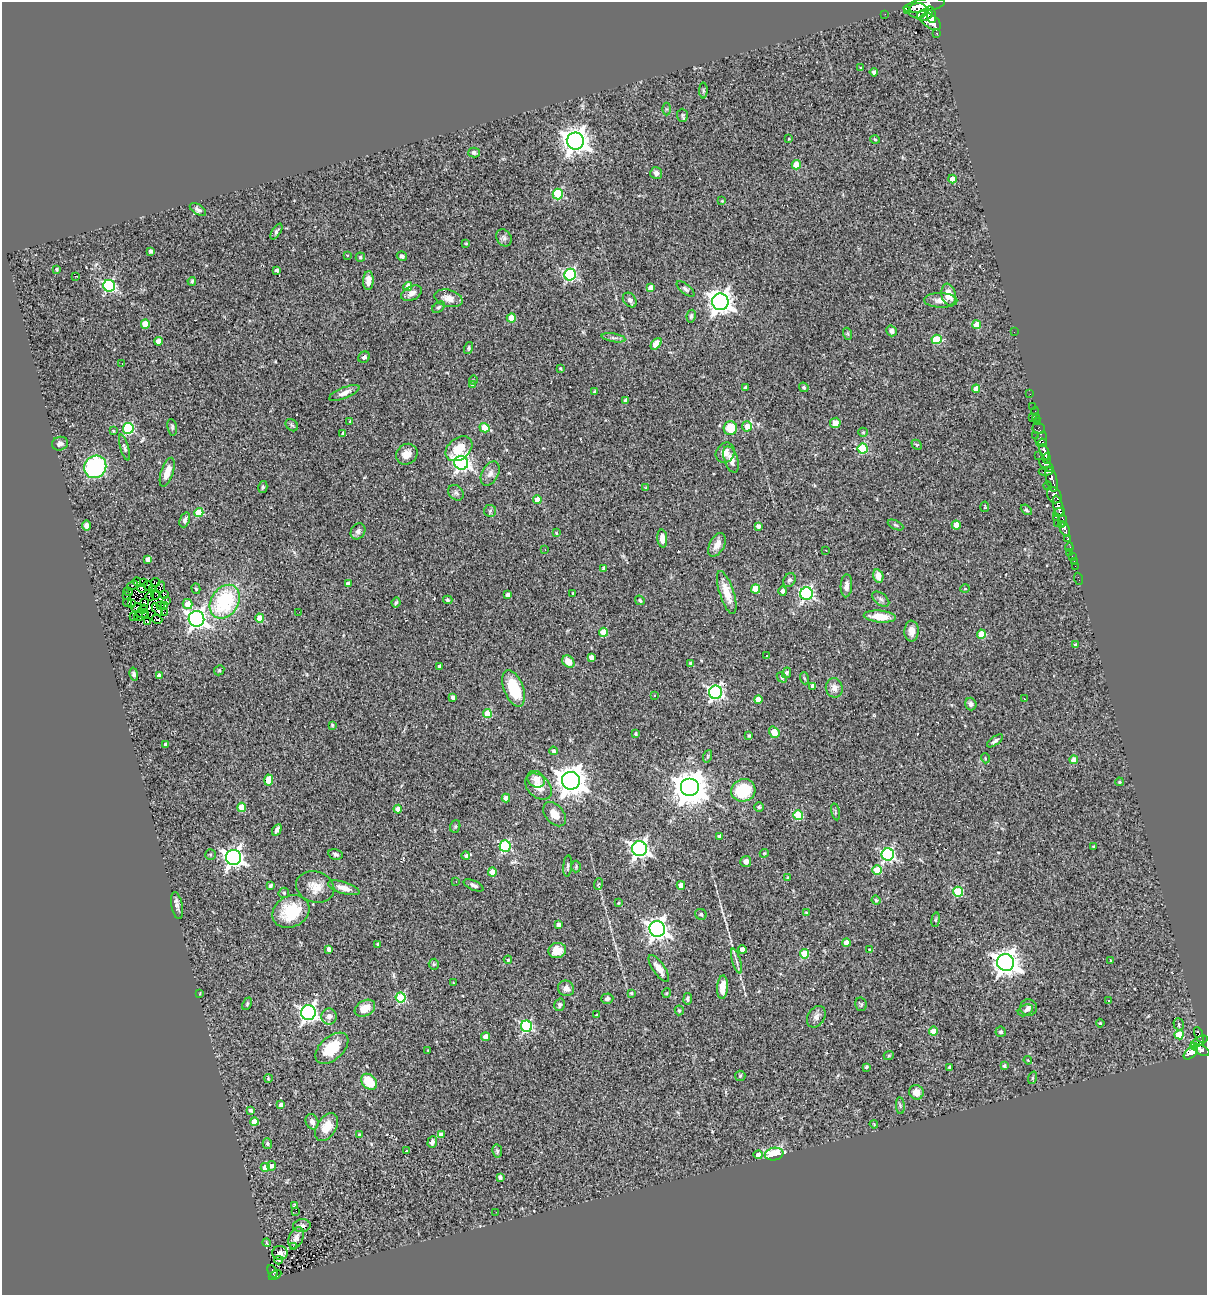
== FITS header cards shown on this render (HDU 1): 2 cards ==
NAXIS1  =                 1205
NAXIS2  =                 1293

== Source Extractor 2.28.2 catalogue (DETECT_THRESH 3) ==
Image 1205 x 1293 px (HDU 1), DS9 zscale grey, 1 PNG px = 1 image px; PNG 1209 x 1297 px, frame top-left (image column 1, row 1293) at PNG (2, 2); each listed source drawn as its Kron ellipse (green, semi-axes under 4 px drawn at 4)
Background 0.629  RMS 0.076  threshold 0.227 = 3 sigma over >= 5 px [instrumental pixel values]
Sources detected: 372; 3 with non-positive FLUX_AUTO (blend fragments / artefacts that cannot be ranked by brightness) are neither listed nor drawn; the other 369 listed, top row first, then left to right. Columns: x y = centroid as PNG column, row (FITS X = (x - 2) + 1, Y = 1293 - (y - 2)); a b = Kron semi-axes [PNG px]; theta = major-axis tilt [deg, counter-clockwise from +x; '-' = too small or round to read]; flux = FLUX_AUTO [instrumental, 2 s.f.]
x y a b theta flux
924 5 20 6 9 1600
908 11 3 2 - 140
918 11 9 7 0 850
885 14 2 2 - 6.1
925 15 8 5 19 930
931 15 8 5 -78 630
931 22 11 6 -33 1300
937 33 3 3 - 45
861 68 4 2 - 4.2
874 72 4 4 - 12
703 90 8 4 -89 8.1
666 109 6 4 90 7.1
682 115 6 5 - 9.3
789 139 3 2 - 5
875 139 5 3 - 4.3
575 141 8 8 - 5200
474 153 6 5 - 10
796 165 4 4 - 75
656 173 6 6 - 21
952 179 4 4 - 40
558 194 5 5 - 340
722 201 4 4 - 4.1
198 210 9 5 -31 15
276 232 9 4 57 13
504 238 9 7 -59 17
466 244 4 3 - 4.2
150 251 4 3 - 14
347 255 4 3 - 4.3
402 256 5 4 - 12
360 257 4 4 - 10
57 269 4 3 - 5.9
277 270 4 3 - 15
570 275 6 5 - 750
75 276 3 2 - 24
192 281 4 3 - 7.2
368 281 9 5 87 40
109 286 6 6 - 670
408 287 4 4 - 77
650 287 4 4 - 29
686 289 11 5 -38 13
412 293 11 7 27 23
949 295 11 7 -79 58
449 298 14 8 -16 47
630 300 8 6 -50 18
941 300 16 7 -2 38
720 302 8 8 - 3900
438 307 7 5 40 9
691 316 6 4 80 10
511 318 4 4 - 120
145 324 4 4 - 78
977 325 4 4 - 100
892 331 5 5 - 17
1014 332 2 2 - 15
848 334 6 4 -72 6.5
614 338 12 3 -10 15
937 339 5 4 - 200
158 341 4 4 - 39
656 344 7 4 49 95
469 348 6 4 76 7.8
364 357 6 5 - 15
122 363 2 2 - 2.8
560 368 3 2 - 4.1
473 380 5 3 - 5.2
472 385 4 4 - 6.6
804 387 5 4 - 7.2
745 388 3 3 - 13
976 389 4 4 - 40
595 392 3 3 - 7.6
344 393 16 5 22 31
1030 394 2 2 - 10
626 401 4 4 - 24
1033 406 3 2 - 4.5
1035 411 4 2 - 6.7
1032 417 3 2 - 33
1036 418 4 3 - 12
350 421 4 4 - 4.5
1037 422 2 2 - 7
835 423 5 5 - 42
292 425 7 5 -43 9.6
747 426 5 5 - 48
172 427 8 4 -80 9.5
128 428 5 5 - 460
485 428 5 4 - 130
730 428 7 7 - 100
1038 428 6 5 - 44
113 431 3 3 - 5
863 432 5 5 - 6.2
343 433 3 3 - 6.8
1036 435 2 2 - 6.1
1041 439 8 5 72 330
1042 443 4 3 - 290
60 444 8 6 14 16
917 445 6 4 -43 6.4
124 448 13 4 -74 13
459 449 15 10 38 130
863 449 5 5 - 270
1044 452 8 4 -69 450
725 453 10 9 - 36
407 454 11 10 - 46
1039 456 3 2 - 4.3
1047 459 5 3 - 200
731 460 14 6 -71 39
461 463 7 7 - 1400
1046 465 9 4 -39 190
95 467 11 10 - 550
1046 471 7 4 5 210
167 472 15 6 72 50
490 474 13 8 60 31
1052 479 13 5 -77 350
1048 486 4 3 - 80
263 487 6 4 76 8.1
646 488 4 3 - 8.7
456 493 8 6 -44 15
1054 495 8 6 -57 540
537 499 4 4 - 65
1058 506 11 5 -76 750
985 507 5 2 - 3.8
1026 510 6 4 -40 7.6
490 511 6 6 - 8.6
1059 512 6 2 27 190
199 513 4 4 - 150
1056 517 3 2 - 71
185 520 8 5 69 14
1062 520 6 4 -87 270
1057 523 3 2 - 20
895 525 8 3 -26 7
956 525 4 4 - 76
1062 525 3 2 - 110
86 526 5 4 - 26
758 526 4 4 - 21
1065 529 8 4 -66 330
358 531 8 7 - 17
556 533 4 3 - 5.3
662 538 9 5 -85 37
1068 539 4 3 - 150
717 545 13 7 62 44
1069 547 5 3 - 88
545 549 2 2 - 3.7
826 550 3 2 - 6.9
1069 552 2 2 - 5.6
1072 556 4 3 - 23
148 559 4 4 - 27
1074 561 2 2 - 5
1075 566 3 2 - 11
604 568 3 3 - 14
878 576 7 5 -76 48
1079 579 6 2 -69 7.4
789 580 7 6 - 12
137 582 4 2 - 9
144 582 2 2 - 3.4
156 582 4 2 - 5.3
348 583 4 4 - 23
132 586 6 3 34 4.2
148 586 5 2 - 2.3
846 586 11 5 87 25
160 587 6 2 68 0.91
142 588 4 3 - 2.1
153 589 3 2 - 6
196 589 5 4 - 7.4
756 589 4 4 - 140
965 589 5 3 - 4
783 591 5 4 - 12
128 592 5 3 - 17
573 593 3 2 - 4.4
727 593 22 7 -72 88
155 594 5 2 - 5.3
165 594 4 3 - 5.6
806 594 6 6 - 950
127 595 3 2 - 16
507 595 4 3 - 21
150 597 4 2 - 3.4
881 599 10 5 -38 16
448 600 4 3 - 6.3
640 600 5 4 - 6
167 601 3 2 - 2.8
225 602 18 13 56 440
396 602 5 3 - 7.2
128 603 4 2 - 13
144 603 3 3 - 1.7
132 604 2 2 - 4.7
188 604 5 5 - 55
161 606 3 2 - 7.8
164 606 2 2 - 2.7
137 608 5 2 - 4.9
143 609 5 2 - 4.9
157 610 7 2 -54 2.8
165 612 3 2 - 5.3
299 612 2 2 - 3.3
142 613 6 3 2 2.5
146 615 3 2 - 5.4
134 617 2 2 - 80
139 617 4 2 - 4.2
880 617 16 6 -5 83
260 618 4 4 - 88
157 619 5 2 - 7.2
196 619 8 7 - 2000
147 621 3 2 - 3.7
912 631 10 7 89 36
604 632 4 4 - 140
981 634 4 4 - 110
1076 645 4 4 - 6.5
767 656 3 2 - 4
591 657 4 4 - 26
568 662 7 5 -47 56
691 663 3 3 - 12
440 666 4 3 - 16
219 670 5 4 - 6.4
787 673 5 4 - 14
134 674 6 4 -78 13
159 676 4 4 - 29
782 677 6 3 -47 6.8
804 678 6 4 -71 6
813 686 4 4 - 28
514 688 19 9 -69 180
834 688 10 8 -71 33
715 692 7 6 - 1100
654 695 3 3 - 3.7
453 697 4 3 - 19
758 699 4 4 - 65
1024 699 3 2 - 15
971 704 6 5 - 13
487 713 4 4 - 130
332 725 3 3 - 5.7
774 732 6 4 -51 110
635 734 3 3 - 8.5
749 736 3 3 - 8
995 741 9 4 35 13
166 744 3 3 - 18
553 751 4 4 - 15
708 756 6 4 71 7.1
985 758 5 3 - 4.4
1074 760 4 4 - 54
536 779 9 7 -37 48
269 780 5 4 - 110
571 781 9 9 - 8100
1119 782 4 3 - 5.8
538 787 15 11 -43 66
690 788 9 9 - 11000
743 790 12 11 - 210
506 798 4 4 - 47
242 807 4 4 - 98
759 807 5 4 - 7.7
398 809 4 4 - 53
835 812 8 3 -78 7.3
555 814 14 9 -50 56
798 815 5 4 - 230
455 826 6 5 - 8.2
277 830 6 3 59 17
719 836 4 3 - 13
505 846 6 5 - 490
1093 846 3 2 - 4.3
640 849 7 7 - 1900
764 853 4 4 - 4.8
211 854 5 5 - 7.8
335 854 7 5 -14 12
888 855 6 6 - 800
466 856 4 4 - 11
234 857 7 7 - 2300
746 861 5 5 - 23
568 866 11 4 86 9.6
576 867 6 4 89 6.6
877 870 5 5 - 150
492 872 4 4 - 48
788 878 4 3 - 9.6
456 882 3 3 - 3.7
598 884 6 3 70 5.8
474 885 10 4 -25 15
681 885 4 4 - 63
270 886 4 3 - 12
315 887 19 15 -20 71
344 888 16 6 -17 40
958 892 5 5 - 290
284 893 5 5 - 7.5
876 900 4 3 - 5.5
618 903 3 3 - 5.2
177 906 13 5 -79 20
291 912 19 15 27 200
806 913 4 3 - 5.8
701 914 6 5 - 8.5
936 920 7 3 82 6.9
559 925 4 4 - 31
657 929 8 7 - 2900
846 943 4 4 - 40
378 944 3 3 - 8.4
329 949 4 4 - 19
742 949 4 4 - 44
557 950 9 7 16 67
870 950 3 3 - 7
804 954 4 4 - 160
508 960 4 4 - 7.4
736 961 13 2 -73 12
1111 961 4 2 - 7.7
1006 962 8 8 - 4300
434 964 5 5 - 7.1
659 968 16 6 -56 41
454 983 3 2 - 3.4
723 987 12 5 86 68
566 988 8 7 - 35
200 993 3 2 - 4
631 993 4 3 - 7.8
667 993 5 3 - 3.7
401 997 5 5 - 320
607 999 6 5 - 12
688 999 6 4 81 9.7
1108 1001 3 2 - 7.5
247 1004 6 4 66 7
861 1004 7 6 - 8.8
560 1005 6 5 - 12
1029 1007 8 8 - 19
365 1008 11 7 30 60
679 1010 5 4 - 8.8
1025 1010 8 5 25 13
308 1013 7 7 - 1800
597 1015 4 3 - 12
329 1016 8 7 - 29
816 1017 11 8 57 24
1100 1023 4 4 - 6.3
1179 1024 6 5 - 17
526 1026 6 5 - 640
933 1031 4 4 - 68
1001 1032 5 5 - 8.9
1179 1035 4 4 - 170
1199 1035 8 3 -68 120
486 1037 4 4 - 43
1199 1041 9 4 29 130
1194 1047 4 3 - 110
332 1048 19 11 42 130
428 1050 3 2 - 3
1202 1050 9 5 -28 260
1191 1053 8 5 41 900
889 1056 5 4 - 6.7
1028 1060 4 3 - 4.8
1004 1066 4 3 - 15
866 1067 4 3 - 5.5
949 1067 3 3 - 9.4
740 1076 5 5 - 7.8
268 1078 4 2 - 4.1
1032 1078 6 4 71 6.2
369 1082 9 6 -44 100
916 1092 7 7 - 51
281 1105 4 3 - 19
900 1106 8 3 -85 7.4
251 1110 3 3 - 12
254 1121 4 4 - 61
312 1122 8 6 -65 23
874 1124 4 3 - 4.4
327 1127 15 9 58 89
359 1135 4 3 - 8.5
441 1135 4 4 - 42
432 1142 6 4 71 18
267 1144 5 4 - 8.2
407 1151 4 3 - 15
497 1151 6 5 - 7.6
774 1154 9 6 10 200
758 1155 4 4 - 31
272 1166 4 4 - 17
265 1167 4 4 - 49
500 1177 4 3 - 15
295 1205 3 3 - 6
296 1211 2 2 - 10
496 1212 2 2 - 3.5
302 1226 9 6 6 16
296 1238 11 7 68 29
266 1243 4 2 - 4.3
294 1247 4 3 - 39
280 1253 7 7 - 17
279 1260 4 3 - 12
273 1272 7 3 -63 28
275 1275 7 4 27 40
At the frame edge (FLAGS 8, measured only in part): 1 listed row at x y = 924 5
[3 non-positive-flux detections neither listed nor drawn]